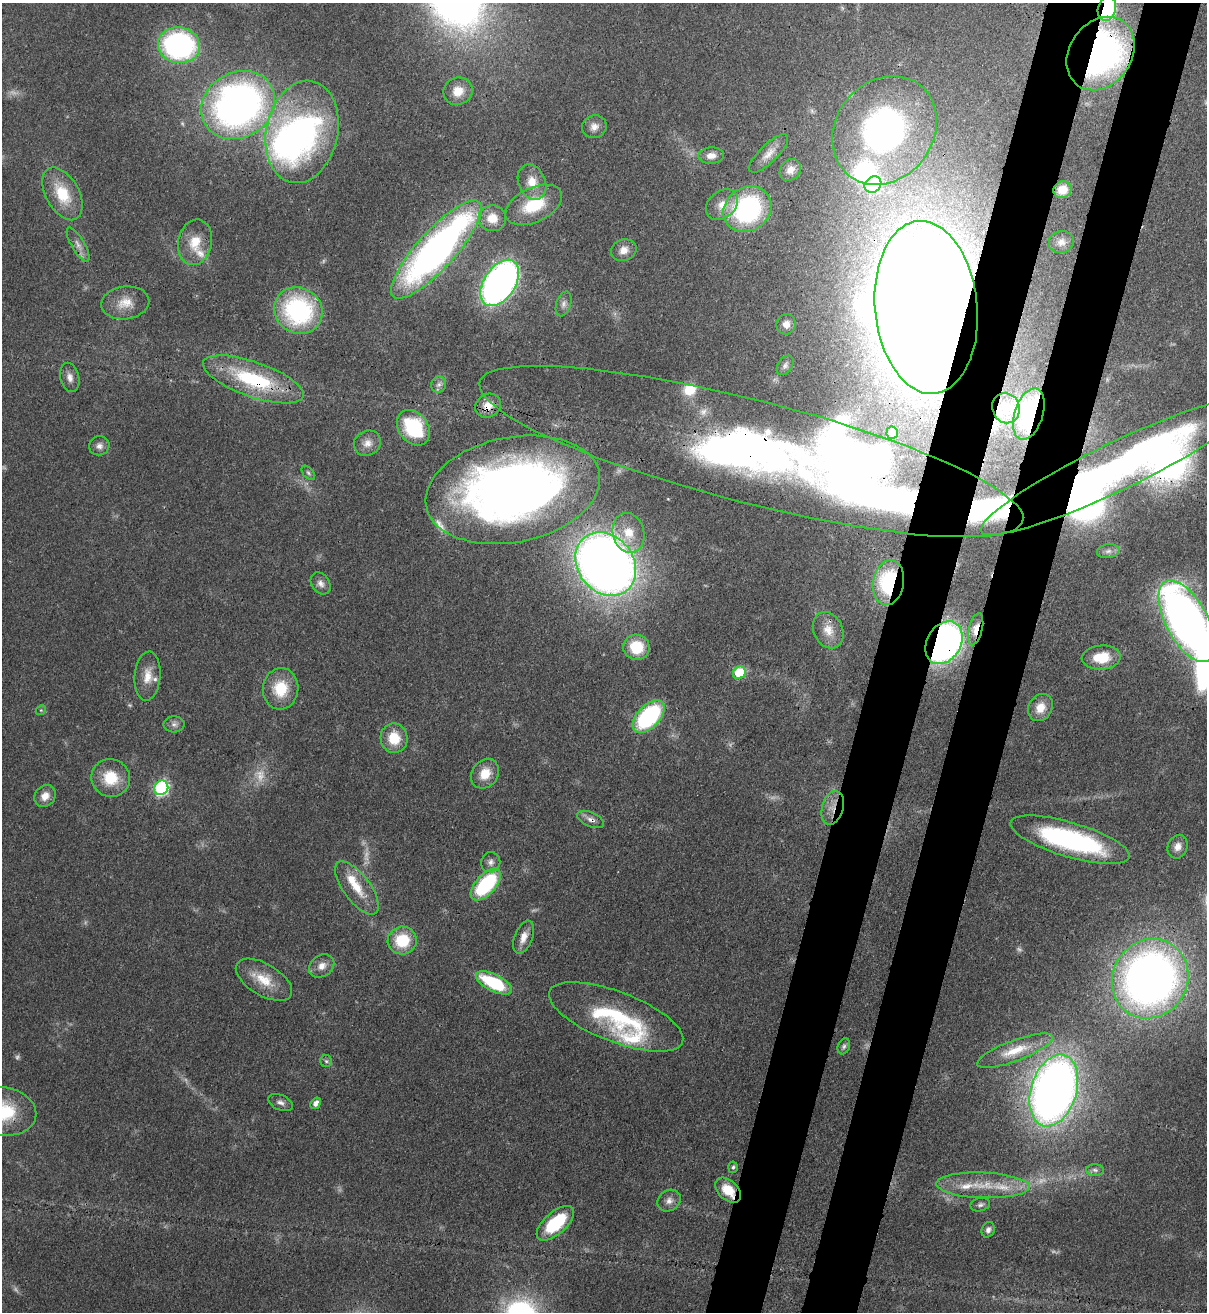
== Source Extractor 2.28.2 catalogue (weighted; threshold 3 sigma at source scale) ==
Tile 10 of 4 x 4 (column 2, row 3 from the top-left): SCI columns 1549-2753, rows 1342-2651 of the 5379 x 5303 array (HDU 1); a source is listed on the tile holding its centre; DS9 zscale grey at full resolution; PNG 1209 x 1314 px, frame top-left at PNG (2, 3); each listed source drawn as its Kron ellipse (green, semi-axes under 4 px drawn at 4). Shown black and unused: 9% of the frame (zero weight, under 3 of 4 exposures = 7% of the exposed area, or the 3 px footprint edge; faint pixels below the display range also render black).
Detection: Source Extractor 2.28.2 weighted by HDU 2 'WHT'; one run over the whole footprint, this tile lists its part. Background 0.0831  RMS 0.0039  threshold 0.0177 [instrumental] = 3 sigma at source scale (4.5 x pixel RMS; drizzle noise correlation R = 1.50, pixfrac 1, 0.05/0.05 arcsec/px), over >= 5 px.
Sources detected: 127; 11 too faint to see at this stretch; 9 inside a brighter object's white glare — neither listed nor drawn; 10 inside a brighter listed object's ellipse — not listed separately; the other 97 listed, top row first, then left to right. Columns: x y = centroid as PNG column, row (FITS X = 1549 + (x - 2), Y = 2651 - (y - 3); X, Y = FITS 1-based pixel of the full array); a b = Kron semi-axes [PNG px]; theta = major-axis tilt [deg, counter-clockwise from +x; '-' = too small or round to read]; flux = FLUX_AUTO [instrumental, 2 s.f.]
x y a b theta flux
1107 9 12 9 74 34
179 45 21 18 -10 94
1101 54 39 31 55 160
458 91 15 13 28 6.1
238 105 38 32 31 190
594 127 12 11 - 3
884 130 58 48 52 120
302 132 52 36 78 120
769 154 26 9 44 4.1
711 156 13 8 2 3.3
790 170 12 10 49 3.2
532 182 18 13 -66 6.6
873 185 9 7 41 78
1062 190 9 8 - 5.3
62 194 29 16 -61 15
534 205 30 17 26 18
722 205 18 13 40 5.7
747 209 25 21 37 59
492 218 14 13 - 7.1
195 242 23 17 79 9.9
1061 242 12 11 - 2.7
78 245 19 6 -60 2.7
436 250 64 19 48 220
624 250 13 10 22 3.6
500 283 26 15 57 220
125 303 24 16 7 7.1
564 304 13 7 72 2
926 307 87 51 -84 1100
298 311 25 22 -32 58
786 324 10 9 - 2.9
785 365 11 7 56 1.5
70 377 15 9 -76 2.9
253 379 53 17 -19 37
439 385 8 7 - 1.6
488 406 13 11 36 5.1
1006 408 15 13 -73 5.6
1029 414 27 14 72 24
413 428 19 14 -52 28
892 433 6 5 - 2.1
367 443 14 12 26 3.7
99 446 10 9 - 2.1
751 451 280 51 -14 430
1117 466 151 24 26 220
308 473 8 5 -46 0.8
513 490 88 52 11 340
629 533 20 15 -77 9.3
1108 551 11 6 8 2
606 564 34 28 -52 440
888 582 22 15 81 37
321 583 12 9 -57 2.3
1187 621 45 21 -62 280
976 629 16 7 76 5.1
828 630 19 14 -65 6
944 643 23 17 59 190
636 647 13 12 - 13
1101 657 19 12 5 11
739 673 7 6 - 16
148 676 24 13 85 6.4
281 689 21 17 84 14
1040 708 14 11 58 5.6
41 710 5 4 - 0.55
649 717 20 11 46 56
174 724 10 8 4 1.8
394 738 15 13 -79 10
485 774 16 13 54 7
111 778 19 18 - 13
161 788 7 6 - 85
45 796 12 10 47 4
833 808 17 10 74 4.8
591 819 14 7 -24 2.2
1070 840 62 17 -16 70
1178 847 12 9 68 3.1
491 862 10 9 - 2.1
486 885 19 10 47 38
357 888 32 13 -53 10
524 937 17 9 69 4
402 941 14 14 - 16
322 966 13 10 34 3.7
1150 979 41 37 58 290
264 980 31 16 -31 11
494 983 20 8 -27 28
616 1017 71 25 -21 45
844 1046 8 6 70 1.1
1015 1051 40 10 21 9.6
326 1061 6 6 - 0.79
1054 1090 37 22 72 360
280 1102 13 7 -24 1.8
316 1103 6 4 55 2.1
3 1111 33 24 -9 24
733 1167 5 5 - 0.79
1095 1170 9 6 -2 1.2
983 1185 47 13 -2 14
728 1190 15 9 -44 8.7
669 1201 12 10 37 2.6
980 1205 10 6 13 1.3
555 1223 23 11 41 23
988 1230 8 6 67 1.6
Overlapping masked pixels (flux is a lower limit): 17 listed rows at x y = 1107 9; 1101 54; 926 307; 253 379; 488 406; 1029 414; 751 451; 1117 466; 606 564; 888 582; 976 629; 944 643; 833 808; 591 819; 616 1017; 3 1111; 728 1190
Isophote crosses this tile's border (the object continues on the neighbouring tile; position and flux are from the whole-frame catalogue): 3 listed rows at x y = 1107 9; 1187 621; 3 1111